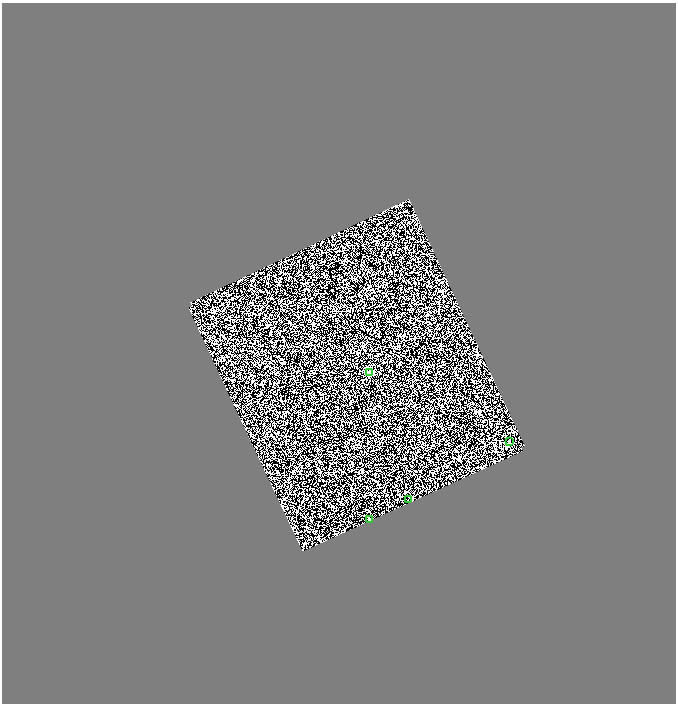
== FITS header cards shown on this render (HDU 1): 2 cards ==
NAXIS1  =                 1348
NAXIS2  =                 1403

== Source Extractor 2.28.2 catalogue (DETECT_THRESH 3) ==
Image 1348 x 1403 px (HDU 1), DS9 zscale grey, zoomed out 1/2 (1 PNG px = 2 x 2 image px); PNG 678 x 706 px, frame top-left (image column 1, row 1402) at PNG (2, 3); each listed source drawn as its Kron ellipse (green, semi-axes under 4 px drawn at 4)
Background -0.173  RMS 2.7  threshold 8.03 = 3 sigma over >= 5 px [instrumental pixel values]
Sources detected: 4; all 4 listed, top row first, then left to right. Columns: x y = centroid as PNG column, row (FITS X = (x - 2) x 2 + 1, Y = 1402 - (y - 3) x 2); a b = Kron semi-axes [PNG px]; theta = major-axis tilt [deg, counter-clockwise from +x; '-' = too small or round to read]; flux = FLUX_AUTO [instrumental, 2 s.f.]
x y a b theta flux
370 372 2 2 - 12000
510 441 2 2 - 490
408 500 2 1 - 1300
370 520 2 1 - 340